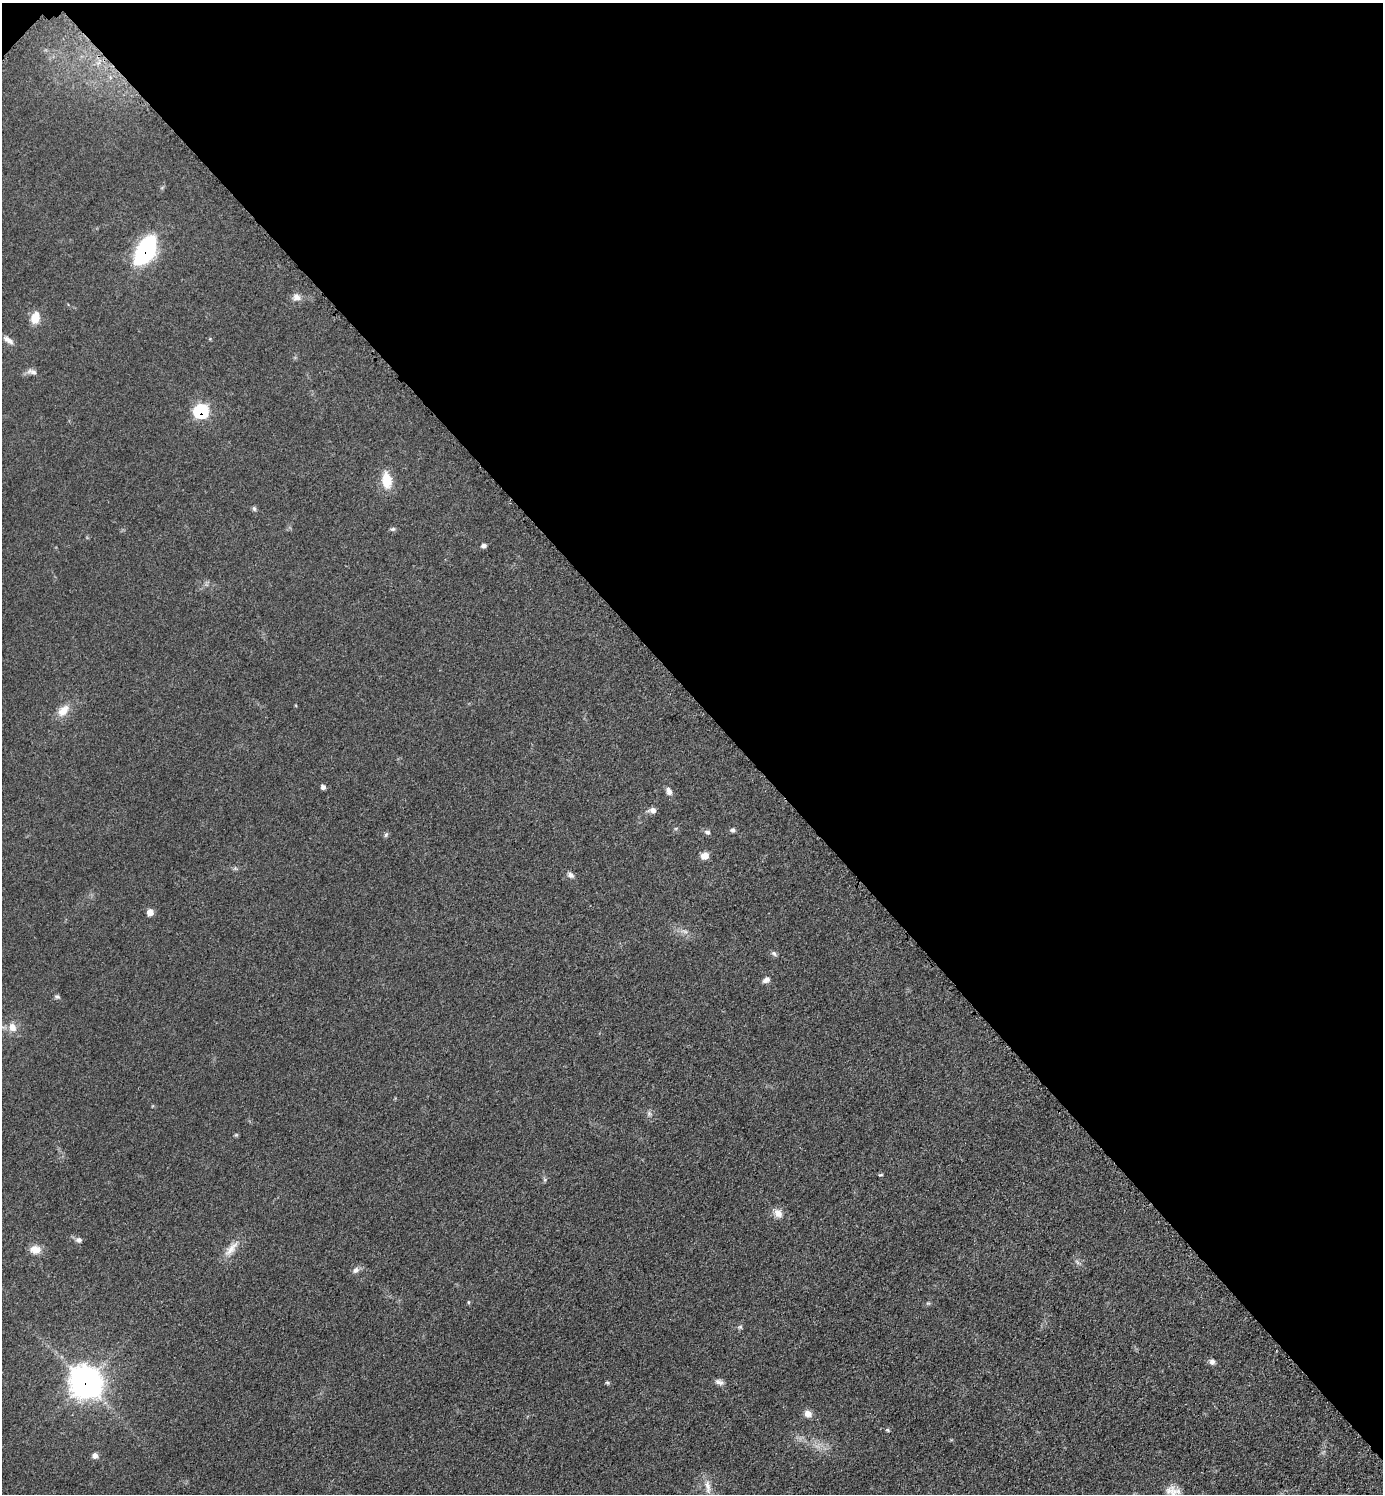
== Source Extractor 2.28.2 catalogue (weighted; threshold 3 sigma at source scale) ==
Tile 3 of 4 x 4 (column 3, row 1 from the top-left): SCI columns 2973-4353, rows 4498-5989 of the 6048 x 6047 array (HDU 1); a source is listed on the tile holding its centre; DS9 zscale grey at full resolution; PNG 1385 x 1496 px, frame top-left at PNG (2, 3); no overlay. Shown black and unused: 47% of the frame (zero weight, under 3 of 5 exposures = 4% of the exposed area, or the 3 px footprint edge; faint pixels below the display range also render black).
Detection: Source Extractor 2.28.2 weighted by HDU 2 'WHT'; one run over the whole footprint, this tile lists its part. Background 0.0497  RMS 0.0055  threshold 0.0245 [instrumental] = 3 sigma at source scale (4.5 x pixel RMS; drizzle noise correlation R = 1.50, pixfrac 1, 0.05/0.05 arcsec/px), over >= 5 px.
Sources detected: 43; all 43 listed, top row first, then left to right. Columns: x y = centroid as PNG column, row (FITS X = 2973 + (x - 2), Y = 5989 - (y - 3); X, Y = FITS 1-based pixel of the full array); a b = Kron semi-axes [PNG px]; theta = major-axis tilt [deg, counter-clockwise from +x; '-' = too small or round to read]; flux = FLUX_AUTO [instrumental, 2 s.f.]
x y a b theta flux
146 250 25 13 59 77
296 297 11 10 - 3.1
35 318 13 9 76 7.9
8 340 14 6 -34 2.9
32 372 14 7 -13 2.4
201 411 8 7 - 54
387 480 21 12 -83 10
254 509 7 5 -68 1
393 529 7 5 19 1
483 546 6 5 - 1.5
63 710 18 10 46 6.5
323 787 6 5 - 1.4
669 791 10 7 -70 2.6
652 810 12 7 6 2.5
732 830 7 5 -1 1.2
707 832 8 6 -16 1.5
386 835 7 5 69 1
704 856 8 7 - 4.8
570 875 10 6 -35 2
150 912 7 7 - 3.3
774 953 8 5 -49 1.3
766 980 10 6 33 2.3
57 997 6 5 - 1.2
12 1027 13 10 -67 4.9
649 1113 7 6 - 1.3
880 1175 5 3 - 0.62
778 1213 12 10 -53 4.3
79 1240 8 7 - 1.8
35 1249 12 9 -7 5.9
231 1249 28 8 50 6.4
1077 1262 9 3 -45 1
355 1270 10 7 39 2.2
468 1302 5 3 - 0.61
740 1327 6 5 - 1
1212 1362 8 7 - 1.9
85 1382 12 12 - 550
719 1382 12 7 -18 2.1
607 1383 6 4 -21 0.81
808 1414 9 8 - 3.4
887 1430 5 4 - 0.74
95 1455 6 6 - 2.6
708 1487 22 7 -83 4.4
1173 1493 22 12 -84 7.5
Overlapping masked pixels (flux is a lower limit): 3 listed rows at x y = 146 250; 201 411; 85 1382
Isophote crosses this tile's border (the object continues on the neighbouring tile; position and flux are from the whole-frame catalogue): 1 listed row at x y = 1173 1493